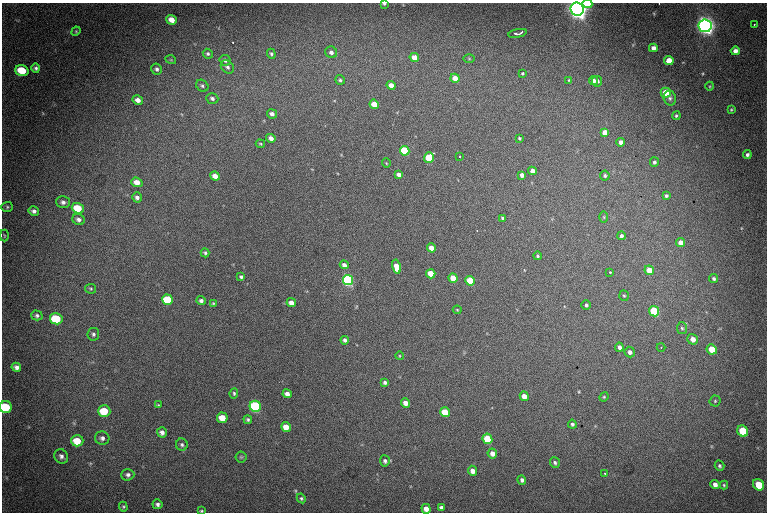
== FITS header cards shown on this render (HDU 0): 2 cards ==
NAXIS1  =                  765
NAXIS2  =                  510

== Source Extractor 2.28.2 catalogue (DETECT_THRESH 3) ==
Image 765 x 510 px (HDU 0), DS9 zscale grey, 1 PNG px = 1 image px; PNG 769 x 514 px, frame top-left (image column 1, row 510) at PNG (2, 3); each listed source drawn as its Kron ellipse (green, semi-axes under 4 px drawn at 4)
Background 1260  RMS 23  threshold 69.5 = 3 sigma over >= 5 px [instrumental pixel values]
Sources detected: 143; all 143 listed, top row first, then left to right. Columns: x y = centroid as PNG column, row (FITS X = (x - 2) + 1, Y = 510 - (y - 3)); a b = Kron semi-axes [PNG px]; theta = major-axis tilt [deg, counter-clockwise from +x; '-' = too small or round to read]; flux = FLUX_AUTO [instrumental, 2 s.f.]
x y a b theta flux
384 4 3 2 - 1.8e+03
587 4 5 3 - 5.3e+04
577 9 7 6 - 1.3e+06
172 20 5 4 - 1.3e+04
754 25 3 2 - 1.8e+03
705 26 6 6 - 1.2e+06
76 31 5 4 - 1.5e+03
517 33 9 3 11 7.0e+03
653 48 4 4 - 7.8e+03
735 51 4 4 - 8.3e+03
331 52 6 5 - 5.4e+03
208 54 5 4 - 2.9e+03
271 54 5 4 - 2.5e+03
414 57 5 4 - 1.4e+04
469 59 6 4 -1 2.0e+03
171 60 5 3 - 1.4e+03
225 60 6 5 - 4.6e+03
669 61 5 4 - 2.1e+04
227 67 7 5 -45 4.3e+03
36 68 4 4 - 3.2e+03
157 69 6 5 - 4.0e+03
22 71 7 5 -20 3.8e+04
522 73 3 3 - 1.7e+03
455 78 4 4 - 1.9e+04
340 80 5 4 - 3.1e+03
569 80 4 3 - 1.4e+03
593 80 4 4 - 4.1e+03
597 81 5 5 - 6.2e+03
391 85 4 4 - 1.1e+04
202 86 7 5 -41 3.3e+03
710 86 4 3 - 1.4e+03
666 93 5 5 - 4.9e+04
212 98 6 5 - 4.1e+03
670 98 7 6 - 4.5e+03
138 100 5 4 - 8.2e+03
374 104 5 4 - 2.4e+04
731 109 3 2 - 1.6e+03
272 114 5 4 - 5.4e+03
676 116 4 4 - 2.4e+03
605 132 4 4 - 1.5e+04
271 138 4 4 - 8.4e+03
519 138 3 3 - 1.8e+03
620 142 4 4 - 7.1e+03
260 144 5 3 - 1.7e+03
405 151 5 4 - 1.1e+05
747 155 4 4 - 3.6e+03
460 156 3 2 - 1.3e+03
429 158 5 5 - 7.2e+04
654 162 5 4 - 3.2e+03
386 163 5 3 - 1.2e+03
533 171 4 4 - 1.1e+04
399 174 4 4 - 7.0e+03
522 175 4 4 - 7.3e+03
215 176 5 4 - 1.1e+04
605 176 5 4 - 2.9e+03
137 182 6 4 -20 1.3e+04
666 196 3 3 - 2.6e+03
137 197 5 5 - 5.1e+03
63 202 7 6 - 5.6e+03
7 207 6 5 - 2.4e+03
78 208 6 5 - 4.3e+04
34 211 5 4 - 4.9e+03
604 217 6 4 -89 1.6e+03
503 218 4 3 - 2.5e+03
78 219 6 5 - 5.4e+03
4 236 6 3 -90 1.4e+03
621 236 4 4 - 4.5e+03
680 242 4 4 - 1.2e+04
431 248 4 4 - 1.9e+04
205 253 5 4 - 2.8e+03
538 256 4 3 - 2.3e+03
344 265 4 4 - 6.3e+03
396 267 7 4 -79 2.3e+04
649 270 5 4 - 3.3e+04
610 272 3 3 - 7.0e+03
431 274 5 4 - 4.5e+04
241 277 4 3 - 2.7e+03
453 278 5 4 - 3.3e+04
714 278 4 4 - 2.9e+03
348 280 5 5 - 3.3e+05
470 281 5 4 - 7.1e+04
91 289 5 4 - 2.1e+03
624 296 5 5 - 2.1e+03
168 300 6 5 - 8.9e+04
201 301 5 4 - 4.5e+03
213 303 4 3 - 1.6e+03
291 303 4 4 - 1.1e+04
586 305 4 4 - 2.8e+03
457 310 4 4 - 1.5e+03
654 311 5 5 - 1.2e+05
37 315 5 5 - 3.5e+03
56 319 6 5 - 8.5e+04
682 328 6 5 - 2.9e+03
93 334 6 6 - 3.8e+03
693 339 5 5 - 1.2e+04
345 340 4 4 - 4.4e+03
619 347 4 4 - 5.5e+03
661 347 4 4 - 1.6e+03
712 349 5 5 - 3.6e+04
630 352 5 5 - 6.4e+03
399 356 4 3 - 1.2e+03
16 367 5 4 - 6.0e+03
385 382 4 4 - 3.8e+03
234 393 5 4 - 2.2e+03
287 394 4 4 - 7.4e+03
524 396 4 4 - 1.4e+04
604 397 5 4 - 1.6e+03
715 401 5 5 - 2.3e+03
405 403 4 4 - 1.1e+04
158 405 4 4 - 1.7e+03
255 406 6 5 - 3.0e+05
6 407 6 6 - 7.4e+04
104 411 6 5 - 5.1e+04
445 412 5 4 - 4.9e+04
222 418 5 5 - 2.9e+04
248 420 4 4 - 2.6e+03
572 424 4 4 - 3.0e+03
286 427 5 5 - 2.1e+04
743 431 6 5 - 8.7e+04
162 432 5 5 - 6.3e+03
102 438 7 6 - 6.2e+03
487 439 5 5 - 7.4e+04
77 441 6 5 - 3.0e+04
182 445 6 6 - 3.5e+03
492 453 5 4 - 9.6e+03
61 456 7 6 - 6.0e+03
241 457 5 5 - 2.0e+03
385 461 5 5 - 4.0e+03
555 462 5 5 - 3.1e+03
719 466 5 4 - 2.9e+03
472 471 5 4 - 1.1e+04
605 473 3 2 - 1.4e+03
128 475 6 6 - 4.8e+03
522 480 5 4 - 4.3e+03
715 485 5 4 - 7.6e+03
724 485 4 4 - 1.9e+03
758 485 6 5 - 4.1e+04
301 498 5 4 - 2.4e+03
157 504 5 5 - 4.4e+03
123 507 5 4 - 1.9e+03
441 508 4 4 - 4.8e+03
426 509 5 4 - 1.0e+04
201 511 4 3 - 1.9e+03
At the frame edge (FLAGS 8, measured only in part): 6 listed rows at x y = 384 4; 587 4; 577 9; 6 407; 426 509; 201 511